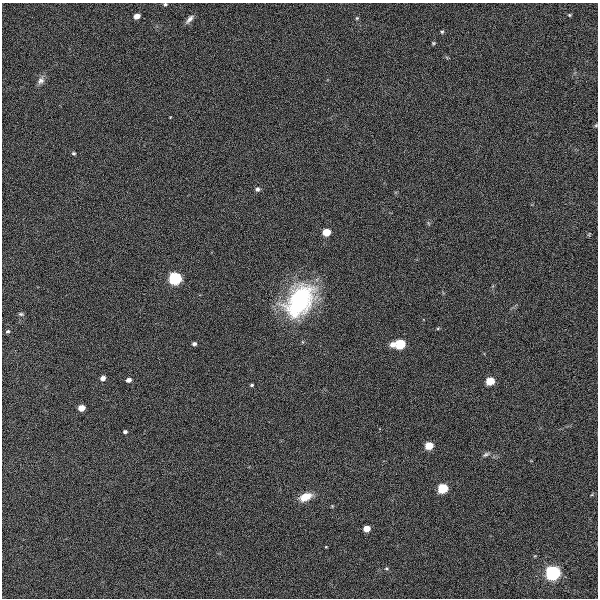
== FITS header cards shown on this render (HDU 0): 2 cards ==
NAXIS1  =                  596
NAXIS2  =                  596

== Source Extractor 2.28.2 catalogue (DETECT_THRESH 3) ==
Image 596 x 596 px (HDU 0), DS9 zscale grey, 1 PNG px = 1 image px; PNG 600 x 600 px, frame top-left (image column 1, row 596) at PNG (2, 3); no overlay
Background 0.00307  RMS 0.016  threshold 0.048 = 3 sigma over >= 5 px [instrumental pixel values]
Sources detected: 36; all 36 listed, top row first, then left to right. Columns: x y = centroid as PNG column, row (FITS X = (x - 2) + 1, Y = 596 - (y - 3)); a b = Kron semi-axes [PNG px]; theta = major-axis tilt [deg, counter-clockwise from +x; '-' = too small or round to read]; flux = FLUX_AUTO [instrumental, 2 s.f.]
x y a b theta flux
165 4 6 5 - 1.9
569 15 4 3 - 1.2
137 16 5 4 - 10
357 18 5 4 - 1.2
189 19 15 6 50 5.9
442 32 5 5 - 1.8
433 43 5 5 - 1.6
41 80 11 8 53 4.8
596 125 5 5 - 1.3
74 153 4 4 - 1.5
257 189 5 4 - 3
428 223 6 4 -71 1.5
326 232 5 5 - 31
589 234 6 4 65 1.3
175 278 6 6 - 210
299 301 37 24 55 110
21 314 8 5 -14 2.2
438 328 5 3 - 1.2
8 331 6 5 - 2.3
194 344 4 4 - 3
392 344 5 5 - 7.2
400 344 6 5 - 81
103 378 5 4 - 6
128 380 5 4 - 5.3
490 381 6 5 - 36
251 385 4 3 - 1.5
81 408 5 4 - 14
125 432 4 4 - 2.4
429 446 5 5 - 32
486 454 8 5 33 2.2
443 488 6 5 - 78
305 497 12 7 23 18
366 529 5 4 - 16
326 547 3 2 - 0.69
386 568 4 4 - 1.2
553 573 6 6 - 420
At the frame edge (FLAGS 8, measured only in part): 2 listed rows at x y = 165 4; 596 125